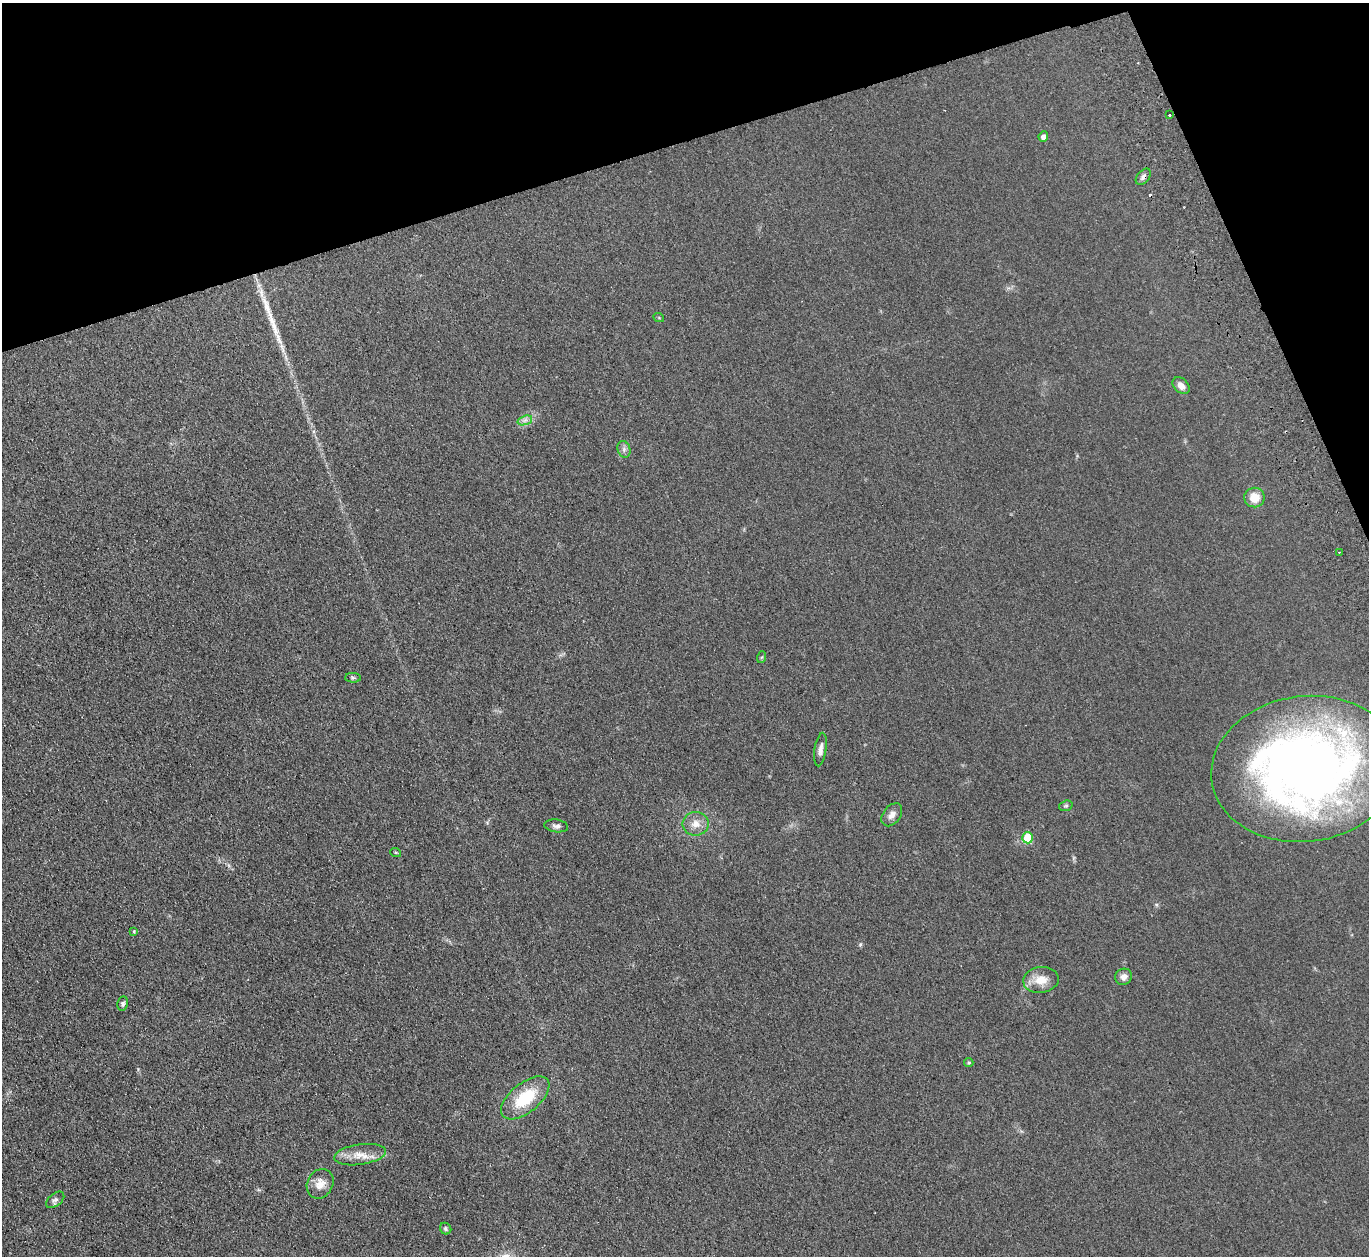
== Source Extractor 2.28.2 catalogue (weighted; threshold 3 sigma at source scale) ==
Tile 3 of 4 x 4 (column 3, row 1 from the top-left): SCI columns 2788-4154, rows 3940-5193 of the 5574 x 5496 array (HDU 1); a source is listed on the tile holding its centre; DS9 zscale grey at full resolution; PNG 1371 x 1258 px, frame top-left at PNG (2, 3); each listed source drawn as its Kron ellipse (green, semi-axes under 4 px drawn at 4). Shown black and unused: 15% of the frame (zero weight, under 2 of 3 exposures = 3% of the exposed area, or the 3 px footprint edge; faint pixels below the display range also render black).
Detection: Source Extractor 2.28.2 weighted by HDU 2 'WHT'; one run over the whole footprint, this tile lists its part. Background 0.0465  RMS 0.0085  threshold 0.038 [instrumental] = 3 sigma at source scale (4.5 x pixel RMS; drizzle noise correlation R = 1.50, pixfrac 1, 0.05/0.05 arcsec/px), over >= 5 px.
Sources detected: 31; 1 cosmic-ray / hot-pixel residue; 1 long thin detection or spike segment (spike, bleed or trail) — neither listed nor drawn; the other 29 listed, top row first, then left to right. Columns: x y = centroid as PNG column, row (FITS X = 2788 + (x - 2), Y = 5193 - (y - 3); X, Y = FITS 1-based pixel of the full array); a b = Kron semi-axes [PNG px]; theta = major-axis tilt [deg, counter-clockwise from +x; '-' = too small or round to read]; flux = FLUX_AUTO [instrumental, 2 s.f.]
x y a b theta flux
1169 115 3 2 - 1.5
1043 137 5 4 - 3.3
1143 177 9 6 51 3
659 318 5 3 - 0.71
1181 386 10 7 -44 4.9
525 420 7 4 18 2.6
624 449 8 6 -71 2.6
1254 498 10 10 - 11
1339 552 3 2 - 1
762 657 6 4 70 0.97
353 678 8 5 -2 1.5
820 750 17 6 82 4.3
1305 769 95 73 7 660
1066 806 7 5 19 1.4
892 815 13 8 53 4.8
696 824 13 12 - 8.2
556 826 12 6 -8 2.8
1028 838 5 5 - 31
396 853 5 3 - 0.78
134 931 4 3 - 0.92
1124 977 8 8 - 4.2
1041 980 18 13 9 12
123 1004 7 5 80 1.7
969 1062 5 4 - 1.2
525 1098 29 14 39 35
360 1155 26 10 8 12
320 1184 15 12 60 8.5
55 1200 10 6 39 2.5
446 1229 6 5 - 1.5
Overlapping masked pixels (flux is a lower limit): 1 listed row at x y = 1143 177